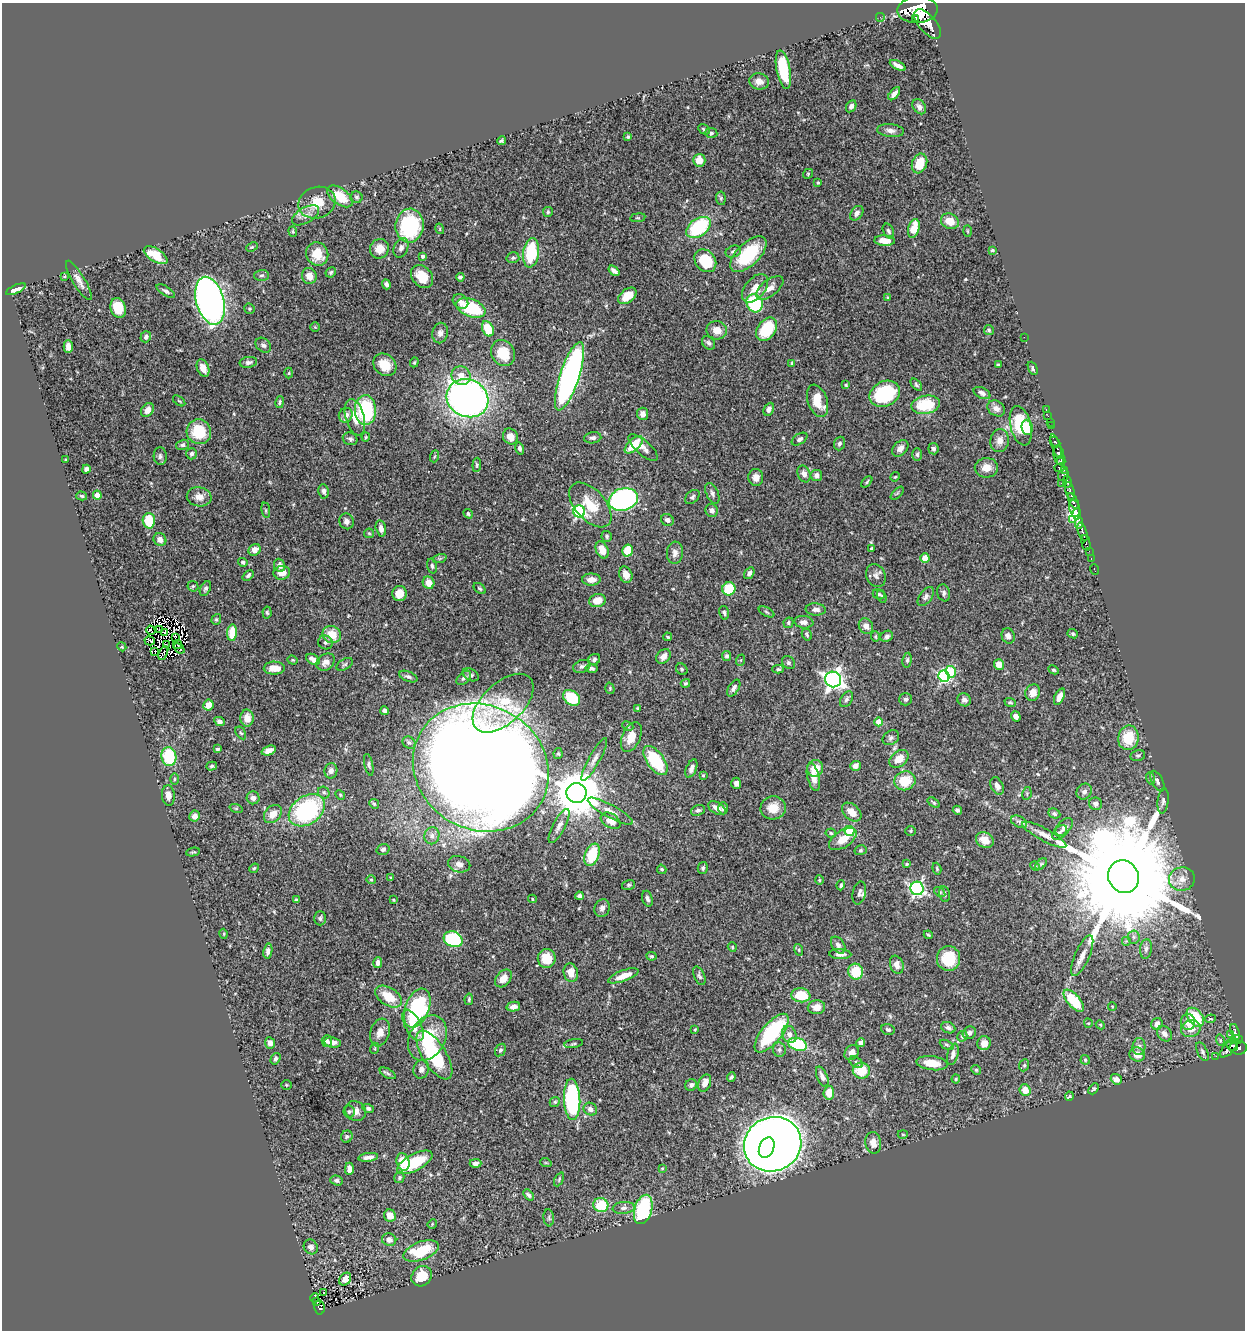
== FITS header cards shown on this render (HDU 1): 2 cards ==
NAXIS1  =                 1243
NAXIS2  =                 1328

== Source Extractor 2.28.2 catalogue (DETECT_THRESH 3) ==
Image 1243 x 1328 px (HDU 1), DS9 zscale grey, 1 PNG px = 1 image px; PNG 1247 x 1332 px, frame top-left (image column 1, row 1328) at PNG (2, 3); each listed source drawn as its Kron ellipse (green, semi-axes under 4 px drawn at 4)
Background 0.57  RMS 0.021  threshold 0.064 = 3 sigma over >= 5 px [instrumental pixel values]
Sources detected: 527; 8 with non-positive FLUX_AUTO (blend fragments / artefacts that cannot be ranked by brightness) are neither listed nor drawn; of the other 519, the 500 brightest by FLUX_AUTO listed and drawn (19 fainter detections omitted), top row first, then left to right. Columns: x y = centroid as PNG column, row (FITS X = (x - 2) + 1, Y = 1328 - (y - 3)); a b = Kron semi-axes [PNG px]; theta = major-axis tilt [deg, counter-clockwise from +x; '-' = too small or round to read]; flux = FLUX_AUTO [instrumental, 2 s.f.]
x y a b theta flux
918 10 20 13 3 3700
880 17 4 2 - 7.7
916 18 3 3 - 130
927 24 18 8 -50 1500
898 65 8 4 -27 8.4
783 70 19 7 -80 67
759 81 10 8 -9 9.5
894 94 8 4 49 7.7
851 106 6 5 - 5.2
919 107 8 6 -55 4.9
704 129 6 4 -30 2.8
891 130 13 6 -6 7.6
711 133 6 4 -6 2.8
628 137 3 3 - 1.9
501 141 4 3 - 2.2
699 160 6 6 - 16
919 163 10 7 70 30
808 174 5 4 - 1.7
818 183 3 2 - 1.5
340 196 15 8 -36 35
356 197 6 6 - 3
721 198 7 5 -84 2.6
317 203 19 15 19 32
548 212 5 5 - 2.5
857 213 8 5 53 6.1
305 215 15 7 30 9.3
638 218 7 4 8 2
950 221 9 7 -25 20
409 226 17 14 82 120
698 227 14 8 35 120
914 228 9 5 74 28
440 229 5 3 - 1.2
293 231 5 4 - 1.9
888 231 8 5 -65 3
968 231 6 3 -88 1.4
885 241 10 5 -3 16
252 247 6 4 23 1.7
401 248 10 7 68 6.4
379 249 10 9 - 15
992 250 4 3 - 1.8
733 251 8 5 21 3.9
531 253 15 8 82 73
317 254 12 11 - 27
748 254 23 11 44 75
156 255 13 6 -32 29
423 256 4 4 - 3.4
513 258 6 5 - 2.6
705 261 12 10 -51 56
614 271 6 4 -39 5.9
331 272 5 4 - 2.5
262 275 7 5 2 2.9
64 276 3 2 - 1.6
309 276 8 7 - 13
422 277 13 9 -48 27
460 277 4 3 - 3.3
79 280 23 6 -59 9.4
386 284 5 4 - 5.3
755 288 16 10 51 18
770 288 16 8 38 11
16 289 11 4 24 7.6
166 291 10 4 -31 3.8
627 296 10 6 40 29
888 297 4 3 - 1.4
210 301 24 14 -75 700
460 301 8 6 -38 7.4
755 303 9 8 - 120
118 308 10 7 -71 33
471 308 15 9 -20 84
249 309 5 5 - 1.9
315 327 4 4 - 1.5
488 329 8 5 -66 43
767 329 13 9 55 64
717 330 10 9 - 15
989 330 5 5 - 2.3
440 333 10 7 79 6.7
146 337 6 5 - 3.7
1024 337 2 2 - 25
709 343 7 5 -45 3.6
263 345 8 6 -39 4.4
68 347 6 4 -88 7.6
503 353 13 11 -58 38
248 362 9 5 9 4.8
414 362 5 4 - 1.6
792 363 4 4 - 1.8
385 365 12 10 -38 26
998 365 4 3 - 3.2
203 368 9 6 -68 13
1033 368 7 4 -68 3.4
289 373 5 3 - 1.4
461 376 10 9 - 16
569 376 36 9 72 500
846 385 3 3 - 1.3
916 385 7 4 -48 2.6
982 393 9 5 -27 4.9
885 394 16 12 26 100
467 398 21 18 -26 830
179 401 7 3 -36 1.7
817 401 17 9 -70 26
280 402 6 4 79 2.1
926 405 14 9 10 51
996 408 9 7 -34 8
769 409 7 5 64 5.8
147 410 7 5 52 11
365 410 15 10 -87 110
1046 410 3 2 - 12
643 414 6 5 - 9
346 415 7 6 - 8
1048 416 2 2 - 6.1
355 417 18 9 -75 21
1050 422 2 2 - 8.1
1021 426 20 10 -76 56
1051 426 2 2 - 5.6
1027 427 8 5 -84 27
199 432 12 12 - 51
366 437 4 4 - 1.4
510 437 8 7 - 14
593 438 8 5 9 4.2
350 439 7 6 - 3.7
800 439 9 5 32 4.2
1000 441 11 9 81 9.7
1055 442 6 3 -46 140
839 443 7 5 70 4
183 445 6 5 - 3.2
634 445 11 5 43 40
1056 447 13 4 -72 410
520 448 6 4 -74 3.4
643 448 18 7 -42 10
900 448 9 6 46 8.5
933 449 6 5 - 4.7
192 454 6 5 - 4.4
917 454 6 5 - 2.6
1059 455 9 5 -81 420
160 456 9 6 -85 3.8
435 456 6 4 70 1.9
65 460 3 3 - 1.3
1061 461 4 2 - 130
477 465 7 4 86 2.2
986 468 11 10 - 14
1060 468 5 4 - 99
86 469 4 4 - 5.8
1064 470 3 2 - 19
804 474 9 6 -66 7.8
816 475 6 5 - 5
1063 475 6 5 - 140
756 477 8 7 - 9.9
895 477 5 4 - 1.5
867 482 6 3 47 1.9
1067 482 6 3 -80 150
1061 483 2 2 - 11
324 491 7 5 -81 4.5
1070 491 9 4 -77 220
712 493 11 6 -65 5
897 493 8 3 45 1.8
97 495 4 4 - 17
82 496 5 4 - 2.1
199 497 12 9 -9 12
692 497 8 5 42 3
623 499 15 11 17 280
1073 501 9 4 -61 110
590 505 27 15 -48 40
1074 508 8 5 -79 590
266 510 8 4 -82 2.1
712 510 6 6 - 6.7
579 511 6 6 - 200
468 514 5 4 - 2.7
1077 514 6 3 85 470
667 520 7 5 -29 5.9
1072 520 3 3 - 20
149 521 8 6 -87 42
346 521 8 7 - 7
1079 523 6 4 85 300
381 528 8 5 -77 7
1082 532 10 3 -71 370
369 533 5 5 - 1.8
607 536 5 5 - 2.8
160 540 7 6 - 9.1
1086 543 8 3 -77 79
871 548 3 3 - 1.8
255 550 6 5 - 11
602 550 9 6 -65 17
627 551 6 5 - 33
1089 551 2 2 - 5.1
675 553 11 8 84 7.6
440 558 7 4 19 2.2
925 558 4 4 - 28
1091 559 3 2 - 17
243 562 5 4 - 2.4
280 565 7 5 -66 6.3
432 566 7 4 -75 3
1094 570 5 3 - 7.1
282 573 8 7 - 14
749 573 6 4 58 4
248 575 6 4 42 3.5
626 575 8 6 -69 10
876 576 12 9 -66 6
591 580 9 6 1 11
429 583 6 5 - 15
193 586 6 5 - 2
480 588 7 4 -39 2.4
205 589 8 5 63 3.3
729 589 7 6 - 50
400 593 7 7 - 17
944 593 8 6 -74 3.9
879 594 6 5 - 2.6
882 596 6 4 -69 2.4
926 597 11 6 53 4.8
597 600 8 6 14 18
816 609 10 6 -4 6.1
767 612 8 4 -28 2.2
267 613 6 4 -85 2.2
724 613 7 4 -76 3.1
216 619 6 4 70 2
804 622 9 6 -6 7.1
788 623 5 5 - 2.8
866 626 8 7 - 8.8
151 630 5 2 - 3.7
160 630 2 2 - 1.6
165 632 3 3 - 1.9
232 633 8 5 86 36
332 634 9 8 - 26
1073 634 5 4 - 2.7
807 635 6 4 -62 2.4
887 636 6 5 - 4
1008 636 8 6 -69 6.6
175 637 3 2 - 1.8
668 637 4 3 - 1.8
875 637 5 4 - 1.8
150 641 5 3 - 2.6
325 642 7 6 - 3.8
178 644 5 2 - 2.1
166 645 4 2 - 2.1
122 647 4 3 - 1.3
179 648 6 4 -39 3.3
155 651 3 2 - 1.9
163 653 7 2 63 1.4
663 656 8 6 48 7.8
727 656 5 4 - 3.2
313 659 7 4 -30 11
594 659 6 5 - 3.3
293 660 5 4 - 1.9
741 660 6 4 71 1.6
907 660 7 4 82 3
326 662 10 8 40 8.1
788 663 7 6 - 3.1
345 664 9 5 29 2.7
999 664 5 5 - 14
582 666 9 6 21 4.2
274 668 10 6 0 17
591 669 6 4 -9 3
682 669 6 5 - 2.3
778 669 6 4 -1 2.6
1054 670 5 4 - 2.3
951 672 6 5 - 52
471 675 8 5 -30 3.5
408 676 9 5 -22 3.6
944 676 6 5 - 180
464 678 8 5 44 4.2
833 679 8 7 - 700
685 683 5 4 - 1.8
610 688 6 4 -72 1.8
734 688 9 5 58 5.3
1033 693 8 7 - 14
1059 697 9 4 65 8.7
572 698 9 7 -38 58
847 699 9 5 57 3.7
906 699 6 6 - 3
964 700 7 6 - 5.4
1010 702 6 3 -22 2.2
503 703 37 20 43 61
208 705 5 5 - 14
638 708 3 3 - 1.8
385 711 4 4 - 3.9
1016 716 5 4 - 7.1
247 718 8 7 - 14
219 721 5 4 - 4.5
879 722 4 4 - 23
628 726 6 4 -26 2.3
241 733 7 4 -58 2.1
631 737 16 9 66 21
891 738 9 6 35 3.9
1128 738 12 10 80 42
409 743 7 5 -37 3.2
217 749 3 3 - 2.4
269 750 7 4 21 9.9
558 754 5 4 - 2.1
1138 755 7 5 12 3
169 757 9 7 -81 72
594 759 24 5 61 9.9
899 759 10 7 39 15
656 761 17 8 -54 77
369 765 11 3 -78 2.6
212 766 5 4 - 2.3
855 766 5 5 - 7.4
481 768 70 62 -30 5200
815 768 8 8 - 20
691 769 9 5 67 6
331 771 8 6 78 7
703 775 3 3 - 1.4
813 777 14 6 -76 15
1150 778 6 4 -72 2.1
174 779 6 4 89 2
905 781 10 9 - 37
1157 781 11 5 -62 5.5
736 783 6 5 - 5.8
997 786 9 6 -65 6.5
1084 792 8 7 - 6
324 793 6 5 - 3
576 793 10 10 - 7200
1027 793 6 4 80 1.7
168 795 10 6 -85 9.5
340 795 5 4 - 1.9
253 798 6 6 - 6
1163 801 13 5 83 4.9
934 803 7 3 -34 2
374 804 5 4 - 1.9
1096 804 6 6 - 5.4
236 808 7 4 -18 2.2
717 808 10 5 -30 9.5
723 808 6 5 - 3.5
773 808 12 11 - 20
307 810 20 14 35 160
698 810 7 5 22 3.8
957 810 5 4 - 3.6
610 811 25 6 -29 12
852 812 11 7 -43 17
273 814 10 7 47 14
1054 814 6 4 -24 3
195 816 5 5 - 8.1
611 821 11 7 -31 17
1019 822 8 5 -28 3.9
559 826 19 6 62 7.9
1064 827 10 6 49 5.7
850 831 5 5 - 76
911 831 5 4 - 1.8
831 833 5 4 - 2.2
1060 833 9 5 47 4.1
1044 835 25 6 -28 14
432 836 9 7 79 5.7
843 839 15 8 33 21
985 840 9 7 -30 18
383 849 6 5 - 2.7
861 850 6 5 - 2.3
193 852 7 2 10 1.8
592 855 11 7 68 54
459 864 11 8 -14 7.1
907 864 4 3 - 1.4
1041 864 7 4 44 2.2
1035 866 5 3 - 1.5
254 868 5 4 - 1.7
703 868 6 5 - 3.2
662 869 5 3 - 1.9
937 869 6 4 -73 2
1123 877 17 15 -64 72000
391 878 3 3 - 1.4
1182 879 13 12 - 14
371 880 5 4 - 1.9
819 880 4 4 - 1.8
628 885 6 5 - 2.4
841 885 5 3 - 2.1
917 888 7 6 - 310
940 892 6 4 -37 2.1
859 893 12 6 78 5
945 894 8 5 -77 3
579 896 4 4 - 4
532 899 4 3 - 1.3
647 899 8 5 -71 4.1
297 900 4 3 - 2.3
393 900 3 3 - 1.4
602 908 9 7 66 5.8
320 918 7 6 - 3.2
224 934 5 3 - 1.4
928 935 4 3 - 1.6
1134 937 6 6 - 3.7
453 939 9 7 -24 110
1126 941 5 5 - 1.7
838 945 9 6 -56 5.9
732 947 5 4 - 1.8
1146 949 10 6 82 5.2
799 950 6 3 -72 1.7
268 951 7 4 80 5.9
840 954 11 5 -2 6.7
651 956 5 3 - 2
1082 956 22 7 67 14
949 958 12 11 - 44
547 959 9 9 - 28
378 963 5 4 - 6.1
897 965 9 6 -72 8.4
856 972 8 7 - 37
571 973 9 7 -78 13
623 976 16 5 20 18
699 976 10 5 -66 3.5
503 978 10 7 50 15
801 995 9 7 -7 35
389 997 15 9 -33 35
469 999 5 3 - 2.1
1074 1001 13 6 -49 56
1112 1006 4 3 - 1.3
513 1007 7 4 13 7.4
816 1007 8 7 - 12
417 1008 20 12 68 150
1195 1017 11 7 -52 51
1210 1019 5 3 - 2.1
1188 1022 7 7 - 16
1088 1023 4 4 - 1.5
1157 1024 6 5 - 8.8
413 1025 17 8 -63 24
1100 1025 5 4 - 1.5
948 1028 7 5 -22 4.2
695 1029 3 2 - 1.3
888 1029 7 5 -15 3
1191 1029 10 8 19 13
380 1032 14 9 72 11
1235 1032 8 3 -69 74
772 1033 24 10 50 110
969 1033 7 6 - 4.4
789 1034 9 7 -66 8.7
1164 1034 8 6 -50 7.6
1231 1035 3 2 - 4
962 1036 5 5 - 2.7
427 1038 24 18 60 69
1220 1040 6 3 -73 1.8
1236 1040 6 3 3 39
327 1041 6 5 - 4.7
270 1043 6 5 - 7.5
333 1043 8 5 -8 8.6
861 1043 4 4 - 7.3
984 1043 7 6 - 10
574 1044 9 3 10 2.2
798 1044 10 6 -16 86
947 1045 7 4 -26 2.5
1232 1045 7 3 -40 100
1139 1046 8 6 86 5
375 1048 5 3 - 1.7
1229 1048 12 5 47 160
1238 1048 8 7 - 210
500 1050 7 5 59 3.3
779 1050 7 6 - 3.4
1202 1052 10 5 -64 3.5
852 1053 8 6 51 8.8
953 1054 11 5 75 6.6
1137 1054 8 7 - 15
434 1055 28 12 -57 120
1216 1056 2 2 - 3.7
275 1059 6 4 57 3.4
1085 1060 5 4 - 2.1
856 1062 7 5 -33 3
932 1063 15 7 -7 23
1024 1065 6 4 68 2.2
421 1069 9 7 71 7.1
976 1070 5 4 - 2.1
861 1071 8 8 - 37
388 1073 9 4 -29 3.1
731 1077 5 3 - 2.5
822 1077 11 5 -67 6.6
956 1079 4 4 - 1.5
1116 1079 5 5 - 8.4
705 1083 9 6 69 11
286 1085 5 4 - 1.7
691 1085 6 5 - 4.7
1094 1089 6 4 48 2
1025 1090 6 5 - 20
829 1093 6 5 - 17
1069 1096 4 3 - 1.7
572 1099 20 8 -87 180
555 1102 5 4 - 2.2
368 1108 5 4 - 3
590 1109 7 6 - 5.8
355 1111 11 9 -40 9.4
349 1112 6 5 - 2.7
903 1134 5 3 - 1.3
347 1137 6 5 - 2.7
873 1143 11 7 -82 12
773 1144 29 27 27 2900
767 1148 10 7 67 510
368 1157 10 4 7 6.8
403 1162 9 6 -73 33
415 1162 19 8 28 60
475 1163 6 4 1 4.5
546 1163 6 3 -18 1.4
662 1168 4 3 - 1.6
349 1169 6 4 90 7
399 1177 6 5 - 2.3
559 1179 7 4 64 2.1
337 1180 6 5 - 3.2
528 1195 6 4 -49 3.4
601 1205 7 7 - 48
624 1208 11 6 6 5.3
643 1209 15 8 73 120
390 1216 6 6 - 14
549 1218 8 5 -83 3
432 1224 5 4 - 1.4
389 1240 7 6 - 6.7
311 1247 8 6 -54 6.5
421 1251 18 9 20 59
422 1276 11 9 46 28
345 1279 7 5 51 11
323 1293 3 2 - 1.8
315 1298 5 3 - 5.9
316 1301 3 2 - 10
320 1307 7 5 -78 77
At the frame edge (FLAGS 8, measured only in part): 1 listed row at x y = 918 10
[19 fainter detections neither listed nor drawn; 8 non-positive-flux detections neither listed nor drawn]